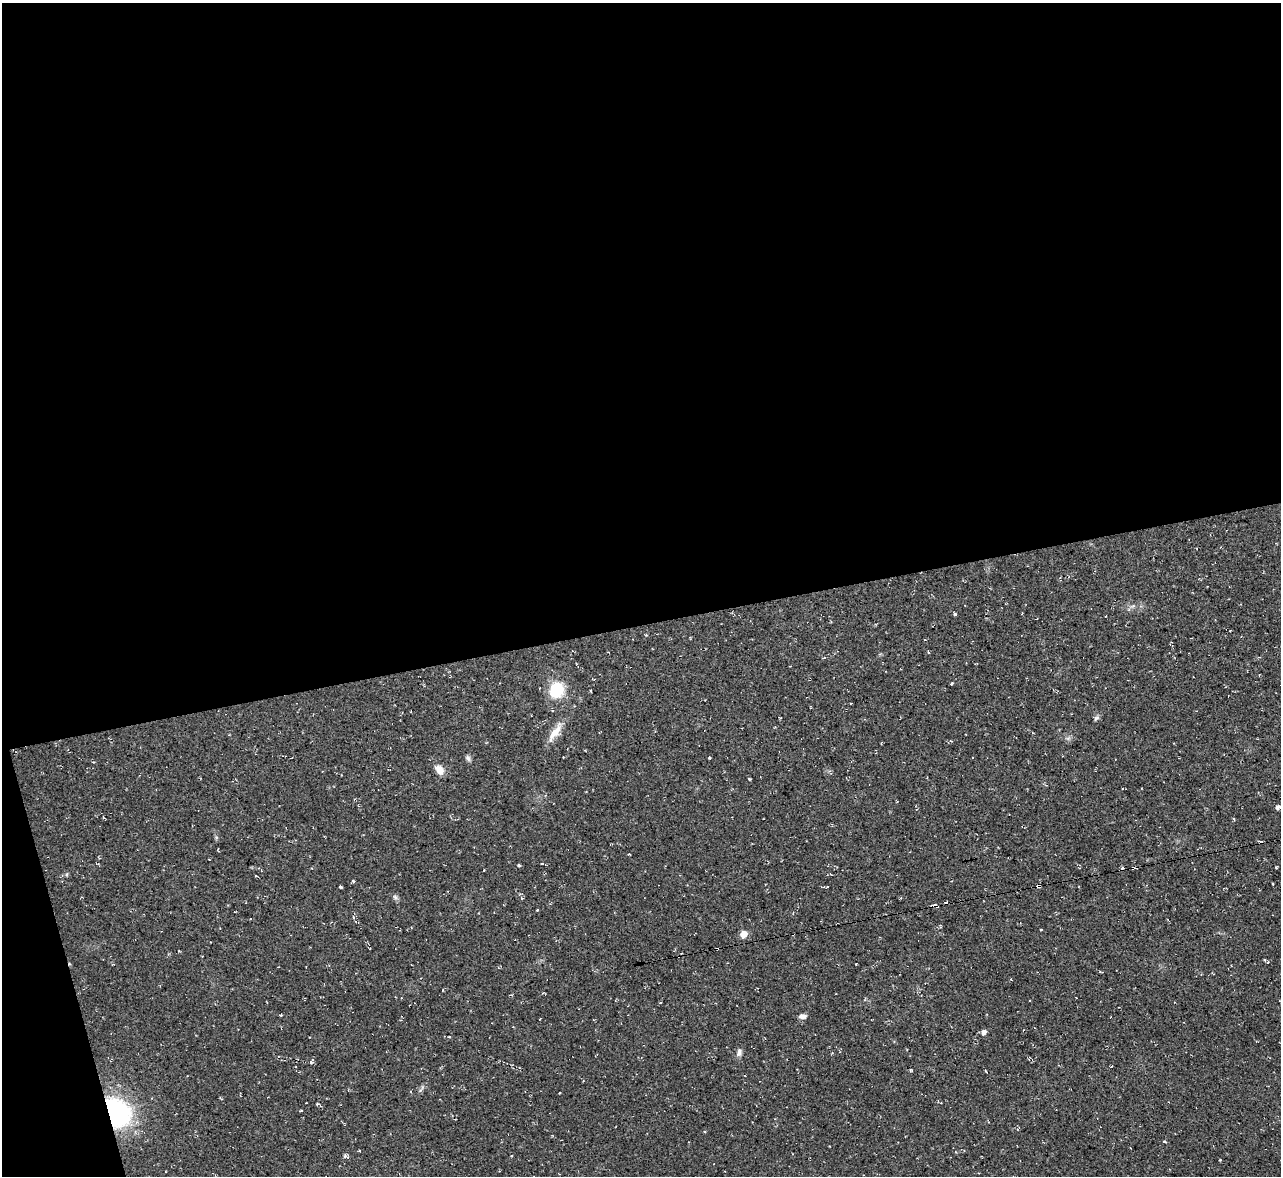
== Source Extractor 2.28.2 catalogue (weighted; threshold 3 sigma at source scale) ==
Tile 1 of 4 x 4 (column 1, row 1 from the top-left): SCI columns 1-1279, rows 3665-4838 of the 5116 x 5098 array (HDU 1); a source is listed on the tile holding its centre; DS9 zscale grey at full resolution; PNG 1283 x 1178 px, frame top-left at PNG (2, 3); no overlay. Shown black and unused: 55% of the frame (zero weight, under 2 of 3 exposures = <1% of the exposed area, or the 3 px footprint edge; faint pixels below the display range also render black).
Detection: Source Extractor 2.28.2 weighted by HDU 2 'WHT'; one run over the whole footprint, this tile lists its part. Background 0.0913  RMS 0.01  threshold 0.0458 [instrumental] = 3 sigma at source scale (4.5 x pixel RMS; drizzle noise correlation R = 1.50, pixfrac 1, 0.05/0.05 arcsec/px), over >= 5 px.
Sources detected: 46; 5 cosmic-ray / hot-pixel residue — not listed; the other 41 listed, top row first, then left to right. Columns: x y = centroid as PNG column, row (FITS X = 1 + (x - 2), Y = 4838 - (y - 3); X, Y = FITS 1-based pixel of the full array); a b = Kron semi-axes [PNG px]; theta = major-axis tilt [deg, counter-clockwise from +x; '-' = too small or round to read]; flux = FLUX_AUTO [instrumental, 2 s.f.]
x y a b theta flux
955 614 4 4 - 1.2
952 684 3 3 - 3
557 690 17 15 67 35
780 718 4 2 - 0.82
1096 718 8 5 36 2.2
555 732 32 8 56 14
468 758 8 6 -62 2.5
710 758 3 3 - 1.9
439 770 13 8 -51 8.9
749 779 3 3 - 1.1
1278 807 5 4 - 3.6
1234 819 4 3 - 0.9
629 854 3 2 - 0.86
519 865 4 3 - 1.2
1276 867 3 2 - 1.1
1133 868 3 3 - 1.2
256 876 4 2 - 0.79
353 881 3 3 - 1.4
1273 884 3 2 - 1.5
1038 886 4 3 - 9.3
340 887 3 3 - 1.8
395 897 8 4 -45 2.3
901 898 4 3 - 0.86
937 906 3 3 - 1.2
537 910 2 2 - 0.92
744 934 6 5 - 14
1265 960 4 3 - 0.92
803 1016 9 6 2 4.5
540 1018 2 2 - 0.66
984 1032 5 5 - 4.6
739 1052 10 7 80 3.8
311 1062 5 5 - 1.7
911 1070 4 3 - 0.9
986 1071 5 2 - 0.77
317 1104 4 3 - 1.1
300 1111 4 2 - 0.86
117 1113 30 23 -53 140
704 1132 3 3 - 1.2
1164 1141 4 3 - 1.4
345 1156 7 4 82 1.7
1220 1160 2 2 - 0.93
Overlapping masked pixels (flux is a lower limit): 4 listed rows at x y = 1133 868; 1038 886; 937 906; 117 1113